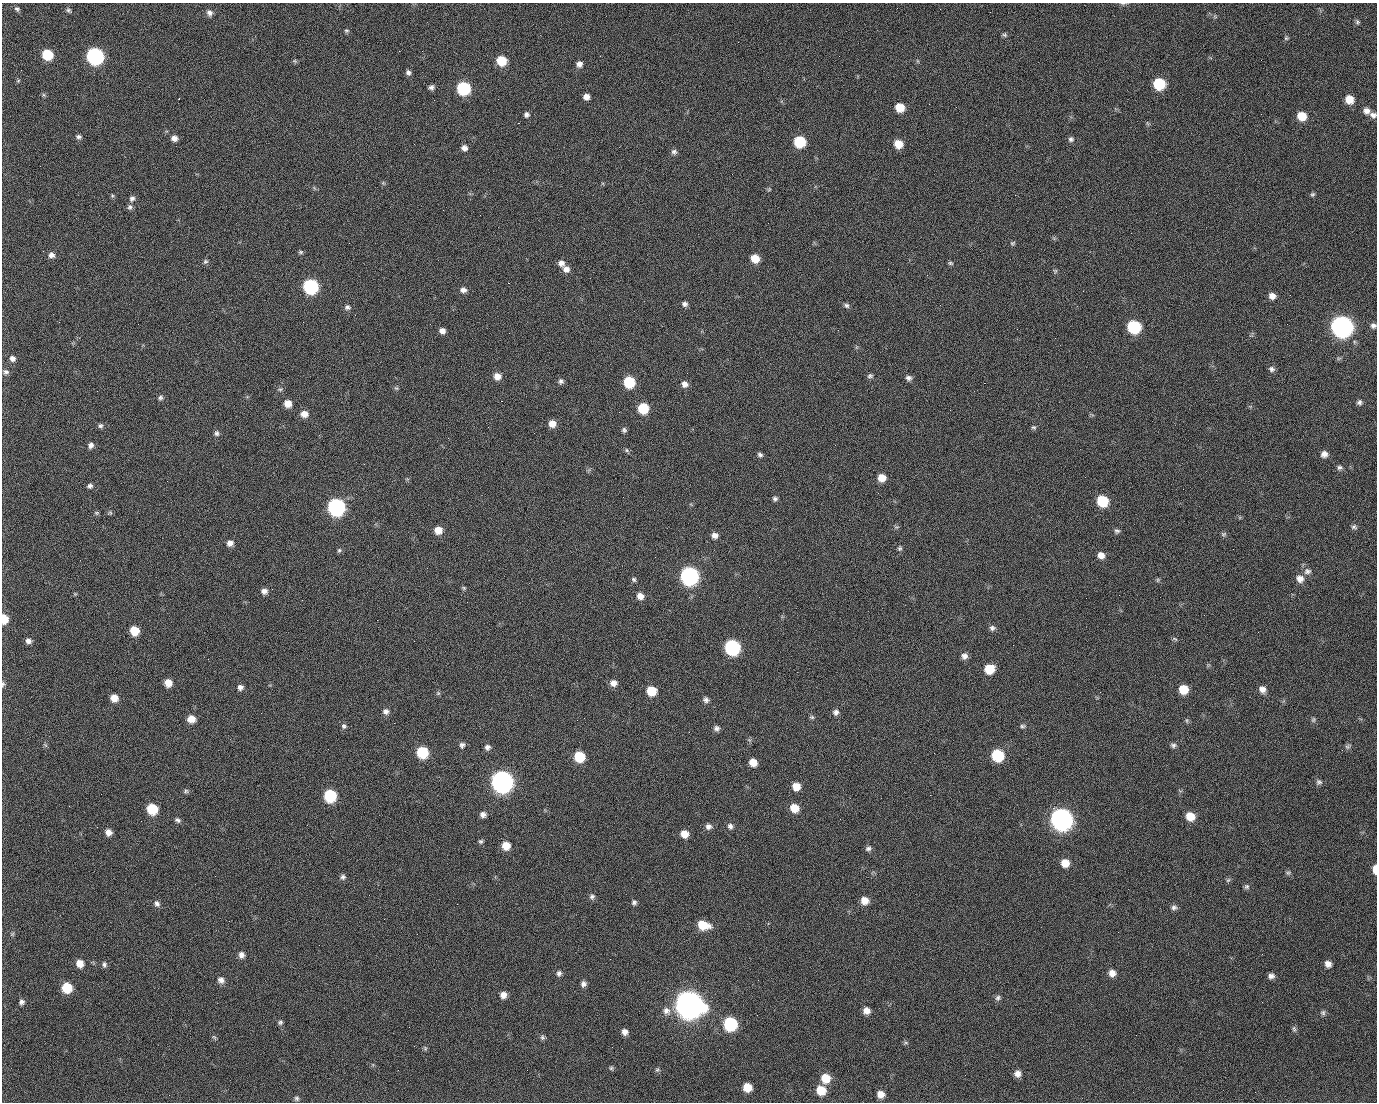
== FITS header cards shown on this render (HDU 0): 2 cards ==
NAXIS1  =                 1375 / length of data axis 1
NAXIS2  =                 1100 / length of data axis 2

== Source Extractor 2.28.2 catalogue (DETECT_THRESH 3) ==
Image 1375 x 1100 px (HDU 0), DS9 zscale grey, 1 PNG px = 1 image px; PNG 1379 x 1104 px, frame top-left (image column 1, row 1100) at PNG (2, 3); no overlay
Background 1450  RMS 28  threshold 84.9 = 3 sigma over >= 5 px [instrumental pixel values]
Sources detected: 245; all 245 listed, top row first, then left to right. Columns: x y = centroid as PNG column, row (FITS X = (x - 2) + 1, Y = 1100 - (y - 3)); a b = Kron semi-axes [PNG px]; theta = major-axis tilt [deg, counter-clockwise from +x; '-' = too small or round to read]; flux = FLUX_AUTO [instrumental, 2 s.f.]
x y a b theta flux
1123 3 6 4 0 2.9e+03
17 9 7 5 -47 4.0e+03
70 11 6 3 -36 6.2e+03
990 12 3 2 - 1.6e+03
209 13 8 7 - 8.5e+03
1357 22 6 6 - 3.9e+03
346 31 6 5 - 3.3e+03
1004 35 6 6 - 3.6e+03
1286 38 5 5 - 2.9e+03
399 51 2 2 - 2.1e+04
47 55 8 7 - 7.5e+04
95 56 9 8 - 5.1e+05
295 61 7 5 -12 2.9e+03
501 61 7 7 - 5.7e+04
579 64 7 6 - 8.4e+03
408 72 7 5 -65 5.7e+03
18 81 5 5 - 2.5e+03
1159 84 8 8 - 1.1e+05
431 87 6 5 - 6.1e+03
463 88 8 8 - 1.8e+05
44 95 6 4 -71 2.6e+03
586 97 6 5 - 1.1e+04
179 99 2 2 - 1.6e+03
498 99 2 2 - 8.7e+02
1349 99 8 8 - 2.7e+04
434 100 2 2 - 3.9e+03
929 104 2 2 - 8.5e+02
900 107 7 7 - 3.6e+04
1366 111 8 7 - 1.1e+04
526 114 6 5 - 5.9e+03
1373 115 8 7 - 8.1e+03
1302 116 8 7 - 3.5e+04
518 123 2 2 - 2.4e+04
1147 123 7 4 -71 2.6e+03
79 137 7 5 -1 5.0e+03
174 138 7 7 - 1.0e+04
1071 139 7 7 - 5.4e+03
799 142 8 7 - 9.4e+04
898 144 8 7 - 3.1e+04
464 148 7 6 - 9.4e+03
674 152 8 7 - 5.8e+03
383 183 5 5 - 2.5e+03
769 189 6 5 - 2.4e+03
1313 194 6 5 - 3.3e+03
1015 195 2 2 - 6.8e+03
132 199 8 7 - 7.1e+03
130 207 7 7 - 5.3e+03
349 243 2 2 - 7.4e+02
1012 243 7 4 27 2.8e+03
301 252 6 5 - 3.1e+03
51 255 7 7 - 8.6e+03
755 259 7 7 - 3.2e+04
205 262 7 6 - 4.0e+03
561 263 9 7 -43 9.9e+03
950 263 7 5 -15 3.1e+03
566 269 8 7 - 1.1e+04
1055 271 6 5 - 2.8e+03
927 275 2 2 - 9.7e+02
508 283 2 2 - 5.1e+04
310 286 8 8 - 3.2e+05
463 290 8 7 - 8.3e+03
1083 291 2 2 - 3.0e+03
1290 295 3 2 - 1.8e+03
1272 296 7 6 - 1.2e+04
685 304 7 6 - 6.3e+03
846 305 7 6 - 4.6e+03
347 307 8 7 - 5.8e+03
355 315 2 2 - 8.9e+02
59 322 2 2 - 1.7e+03
1287 324 2 2 - 8.9e+02
1341 326 10 9 - 1.5e+06
1373 326 6 6 - 5.8e+03
1134 327 8 8 - 1.8e+05
442 331 6 6 - 9.6e+03
1339 358 7 4 18 2.8e+03
12 359 7 7 - 8.1e+03
1271 369 8 6 -33 5.8e+03
6 372 8 6 -19 5.4e+03
497 376 8 7 - 1.6e+04
870 376 7 6 - 4.4e+03
908 378 7 6 - 6.5e+03
561 381 7 6 - 5.6e+03
629 382 8 7 - 9.4e+04
984 383 2 2 - 1.9e+04
684 384 8 7 - 1.1e+04
396 388 7 4 -43 3.0e+03
280 389 6 4 0 2.8e+03
97 391 2 2 - 1.3e+03
160 398 7 6 - 4.4e+03
501 401 3 2 - 5.9e+04
1359 402 7 6 - 5.2e+03
288 403 7 7 - 1.9e+04
643 408 8 7 - 6.9e+04
304 414 8 7 - 1.5e+04
552 424 7 7 - 1.6e+04
100 426 7 6 - 4.6e+03
1033 427 7 5 -27 3.5e+03
624 430 7 6 - 4.3e+03
216 433 7 6 - 5.4e+03
91 445 7 6 - 7.4e+03
627 450 7 5 -39 3.5e+03
1324 454 8 8 - 1.0e+04
760 455 6 5 - 4.6e+03
1340 467 7 6 - 5.3e+03
882 478 8 7 - 2.1e+04
90 486 7 6 - 5.4e+03
623 497 2 2 - 2.9e+03
775 499 6 6 - 4.6e+03
1102 501 8 7 - 9.0e+04
336 507 9 8 - 5.7e+05
96 513 7 5 -20 2.9e+03
110 513 6 5 - 2.9e+03
896 527 7 3 5 2.4e+03
1354 527 7 6 - 4.8e+03
438 530 7 7 - 2.1e+04
1117 531 7 6 - 4.4e+03
1223 534 8 6 16 3.4e+03
715 535 7 7 - 9.4e+03
230 543 8 7 - 1.0e+04
900 548 6 5 - 3.6e+03
339 550 7 5 73 3.3e+03
1101 555 7 7 - 1.4e+04
655 557 2 2 - 8.0e+02
1307 571 10 8 2 8.4e+03
689 576 9 9 - 6.8e+05
634 579 6 5 - 3.7e+03
1300 579 10 9 - 1.3e+04
1158 580 6 4 89 2.5e+03
464 588 6 5 - 2.6e+03
264 591 8 7 - 8.6e+03
75 594 5 5 - 2.1e+03
640 596 8 7 - 1.4e+04
4 619 8 6 -86 3.6e+04
27 619 2 2 - 3.7e+03
377 620 2 2 - 1.0e+04
992 628 8 7 - 5.9e+03
134 631 7 7 - 4.0e+04
1175 639 8 4 -27 3.0e+03
28 641 7 6 - 7.4e+03
414 641 2 2 - 8.1e+02
732 647 9 8 - 3.2e+05
964 656 8 7 - 9.1e+03
989 669 8 7 - 4.6e+04
168 683 7 7 - 1.9e+04
613 683 8 7 - 1.2e+04
3 684 7 5 80 3.6e+03
240 687 6 6 - 7.0e+03
1183 689 8 8 - 3.8e+04
1262 689 8 7 - 1.1e+04
651 691 8 7 - 4.5e+04
438 693 6 5 - 3.0e+03
114 698 7 7 - 1.9e+04
706 700 7 7 - 6.1e+03
386 711 8 8 - 7.6e+03
836 712 7 7 - 7.3e+03
812 717 7 5 -19 3.3e+03
191 719 7 7 - 2.0e+04
1187 720 8 4 -81 2.9e+03
1313 720 7 5 75 3.4e+03
344 726 7 6 - 4.6e+03
1023 726 7 5 5 3.9e+03
716 728 7 6 - 6.5e+03
45 745 7 4 -71 2.9e+03
462 745 8 6 79 6.0e+03
1173 745 8 6 -3 5.1e+03
487 747 7 7 - 7.0e+03
1348 747 8 6 35 4.7e+03
422 752 8 8 - 9.7e+04
934 753 3 2 - 1.6e+03
997 755 8 8 - 1.2e+05
579 757 8 7 - 7.1e+04
753 762 7 6 - 2.0e+04
502 781 10 9 - 1.5e+06
1319 782 8 7 - 4.9e+03
796 786 7 7 - 2.3e+04
186 791 7 5 27 3.7e+03
101 794 2 2 - 2.2e+03
930 795 2 2 - 6.5e+03
330 796 8 8 - 1.4e+05
69 806 2 2 - 8.1e+02
794 808 8 8 - 3.0e+04
1053 808 2 2 - 1.6e+04
152 809 8 7 - 7.2e+04
483 815 7 6 - 7.5e+03
1190 816 8 7 - 3.1e+04
1061 819 10 9 - 1.5e+06
178 820 8 5 -29 4.9e+03
708 826 9 8 - 8.0e+03
730 826 8 7 - 6.7e+03
108 832 7 6 - 1.2e+04
684 834 7 7 - 2.0e+04
481 841 6 6 - 3.5e+03
506 846 8 7 - 2.6e+04
868 848 8 6 25 5.6e+03
1065 863 8 8 - 2.3e+04
1375 869 8 4 -90 2.0e+04
1288 873 7 5 -41 3.7e+03
343 877 7 7 - 5.4e+03
1228 880 7 4 44 3.1e+03
1247 887 7 6 - 4.2e+03
592 897 8 7 - 5.6e+03
864 900 8 8 - 1.9e+04
634 902 7 6 - 5.0e+03
157 904 8 7 - 6.8e+03
457 904 3 2 - 1.5e+03
1174 907 8 7 - 6.0e+03
703 925 11 8 -13 4.3e+04
1118 932 2 2 - 2.5e+03
12 934 6 5 - 3.0e+03
241 955 8 7 - 8.6e+03
610 959 2 2 - 2.3e+03
80 963 8 7 - 1.9e+04
104 964 8 6 -80 5.5e+03
1328 964 8 7 - 1.1e+04
559 973 8 6 68 5.8e+03
1112 973 8 7 - 1.3e+04
1271 976 6 6 - 7.8e+03
221 980 9 8 - 9.6e+03
758 980 3 2 - 1.8e+03
583 984 7 6 - 7.1e+03
67 988 8 8 - 5.9e+04
503 995 8 7 - 1.2e+04
998 998 8 6 71 5.5e+03
22 1002 7 7 - 6.0e+03
689 1004 12 11 - 3.4e+06
666 1011 12 9 -50 1.3e+04
866 1011 7 7 - 1.3e+04
1323 1013 7 7 - 4.6e+03
280 1022 7 5 18 3.9e+03
730 1024 9 8 - 1.9e+05
1294 1029 9 5 -75 4.1e+03
625 1032 7 6 - 9.5e+03
214 1037 7 4 -44 2.8e+03
542 1037 7 6 - 4.0e+03
906 1043 7 4 0 2.8e+03
425 1048 6 4 -48 2.9e+03
611 1068 5 5 - 3.1e+03
657 1070 7 6 - 3.3e+03
1017 1074 7 6 - 1.1e+04
825 1078 9 8 - 3.6e+04
747 1087 7 7 - 2.9e+04
821 1090 9 8 - 3.6e+04
881 1094 8 7 - 1.4e+04
169 1095 2 2 - 5.1e+03
296 1098 6 6 - 4.2e+03
At the frame edge (FLAGS 8, measured only in part): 6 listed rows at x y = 1123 3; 1373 115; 1373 326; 4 619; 3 684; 1375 869